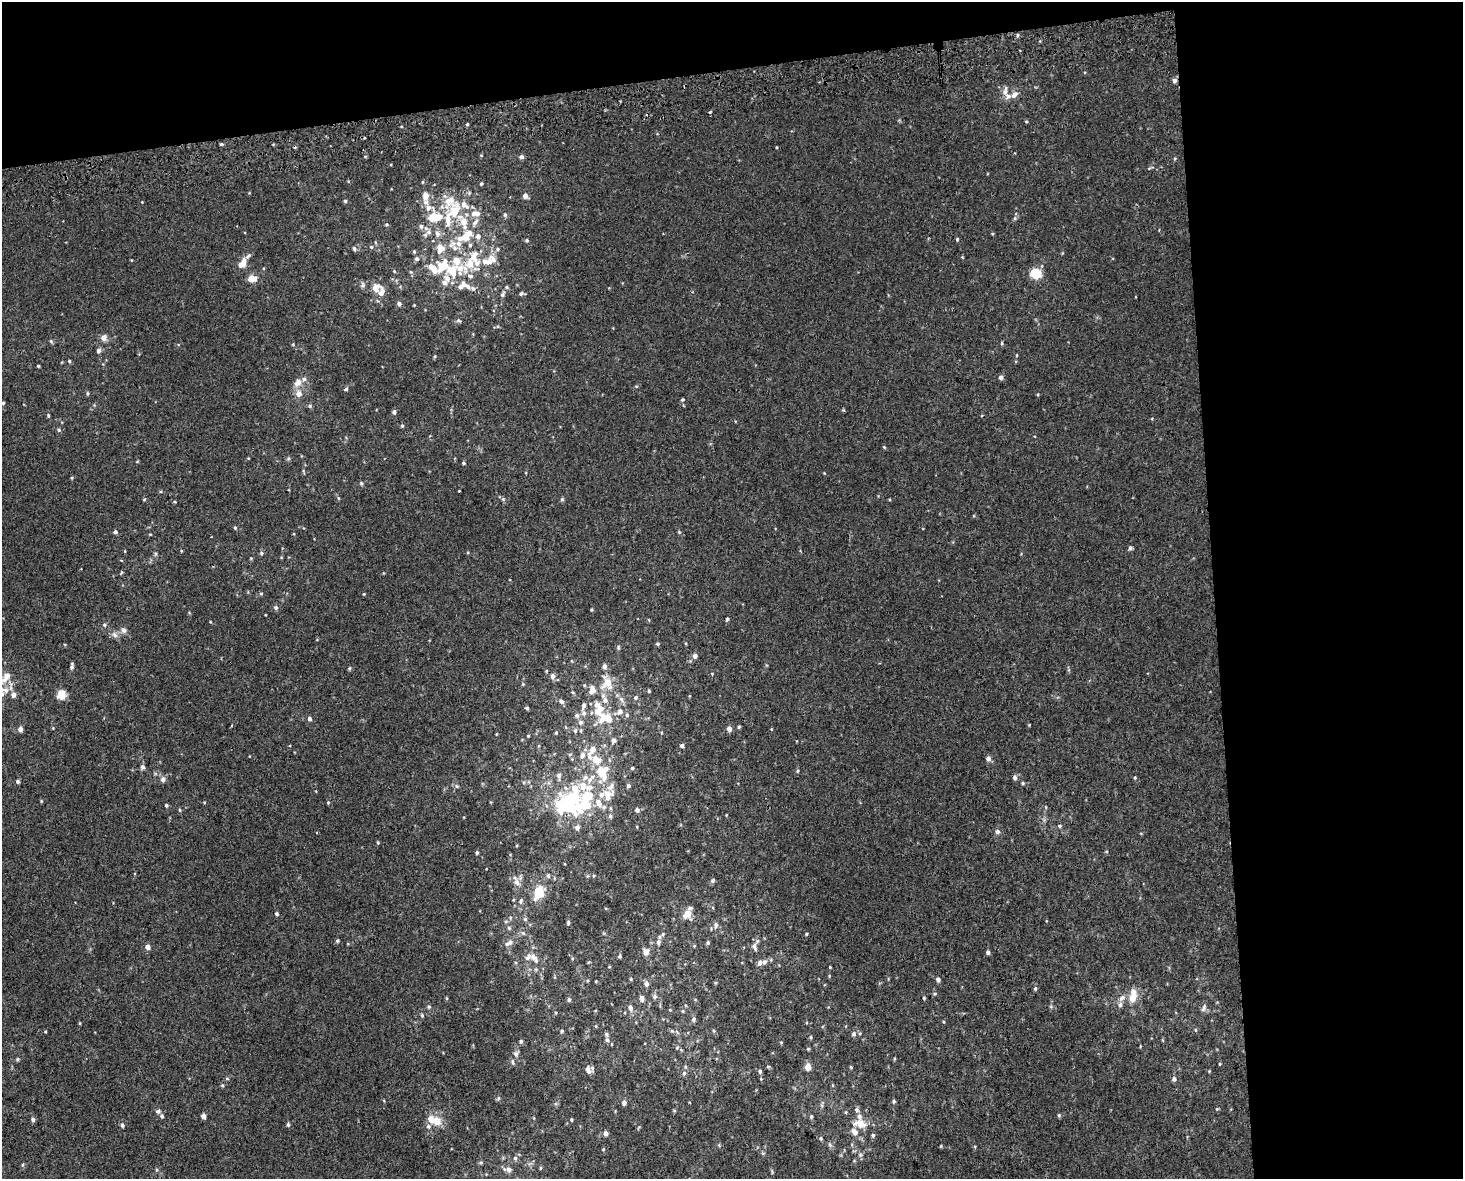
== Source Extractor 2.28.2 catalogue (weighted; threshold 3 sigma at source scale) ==
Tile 3 of 3 x 4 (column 3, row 1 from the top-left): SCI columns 2945-4405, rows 3572-4748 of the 4470 x 4790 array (HDU 1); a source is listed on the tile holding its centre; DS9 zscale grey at full resolution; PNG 1465 x 1181 px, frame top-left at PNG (2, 2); no overlay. Shown black and unused: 23% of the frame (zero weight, under 2 of 3 exposures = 2% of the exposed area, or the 3 px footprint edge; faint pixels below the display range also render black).
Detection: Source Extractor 2.28.2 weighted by HDU 2 'WHT'; one run over the whole footprint, this tile lists its part. Background 0.00318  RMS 0.0056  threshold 0.0251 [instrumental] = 3 sigma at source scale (4.5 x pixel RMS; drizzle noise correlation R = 1.50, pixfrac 1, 0.0396/0.0396 arcsec/px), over >= 5 px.
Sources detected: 313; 3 inside a brighter object's white glare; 3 cosmic-ray / hot-pixel residue — not listed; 59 inside a brighter listed object's ellipse — not listed separately; the other 248 listed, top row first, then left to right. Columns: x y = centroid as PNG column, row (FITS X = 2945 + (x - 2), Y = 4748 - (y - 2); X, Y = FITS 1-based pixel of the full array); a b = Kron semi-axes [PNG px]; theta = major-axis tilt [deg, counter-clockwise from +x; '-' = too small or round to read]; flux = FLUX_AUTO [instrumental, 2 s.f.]
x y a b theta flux
1018 35 5 3 - 0.69
1174 81 5 5 - 1.9
1005 92 14 6 82 2.9
1014 94 10 6 47 2.8
1026 121 4 3 - 0.51
467 124 4 3 - 0.64
221 144 4 3 - 0.76
481 155 4 3 - 0.45
521 157 5 4 - 1.8
481 184 4 3 - 0.66
425 196 7 6 - 4.7
525 196 5 5 - 2.7
345 201 4 4 - 0.83
142 202 3 3 - 0.3
454 211 26 15 70 16
474 214 7 7 - 2.6
505 215 6 5 - 0.97
432 217 11 10 - 6.9
1015 218 6 4 72 0.87
386 224 4 4 - 0.65
421 226 6 6 - 1.4
428 232 8 6 -3 2
437 233 10 6 -66 2
465 237 20 10 44 11
957 239 4 4 - 0.69
527 240 5 4 - 0.7
371 247 5 4 - 0.8
440 248 8 7 - 6.4
354 249 6 4 -85 0.95
414 252 4 4 - 0.72
473 257 20 13 80 11
417 259 6 5 - 1.1
489 261 23 12 37 8
242 264 14 8 55 6
460 268 24 14 -13 12
434 271 6 5 - 3.7
1036 273 5 5 - 38
252 278 12 8 -6 4.3
447 278 11 8 -44 3.7
464 284 10 6 -57 2.1
363 285 8 6 76 1.3
506 287 4 4 - 0.67
375 288 8 7 - 5.1
473 288 7 5 -28 1.4
381 293 13 8 76 4
503 294 8 5 62 1.1
521 294 7 4 0 1.1
399 304 5 5 - 1.6
414 305 3 3 - 0.36
459 321 6 4 -19 0.72
104 338 7 6 - 3
51 341 6 5 - 0.73
1001 343 5 3 - 0.6
99 350 6 6 - 1.5
1017 355 4 3 - 0.43
435 356 5 3 - 0.53
69 361 4 4 - 0.6
38 366 3 3 - 0.52
1001 377 5 5 - 1.6
298 382 11 9 52 3.7
346 389 5 4 - 0.94
87 393 5 3 - 0.6
299 394 7 7 - 3.4
682 399 5 4 - 0.62
3 403 4 4 - 0.68
310 406 5 5 - 0.87
843 410 4 4 - 0.53
394 412 5 4 - 1.3
48 415 4 4 - 0.54
402 426 5 4 - 0.68
59 430 5 5 - 0.93
884 447 5 4 - 0.52
288 459 5 3 - 0.71
463 463 4 4 - 0.61
72 478 5 3 - 0.5
361 483 5 4 - 0.71
459 491 2 2 - 0.32
144 499 4 4 - 0.55
503 499 5 5 - 0.75
562 499 5 5 - 0.79
235 528 5 4 - 0.62
115 532 5 4 - 1.2
679 532 4 4 - 0.52
150 534 3 3 - 0.42
1130 547 6 5 - 1.1
261 553 5 4 - 0.79
155 554 6 3 72 0.68
261 594 5 4 - 0.56
364 594 3 3 - 0.45
276 608 6 5 - 1.1
727 619 4 4 - 0.72
104 625 5 4 - 0.8
124 630 8 7 - 1.8
115 635 9 7 -52 2
658 644 5 4 - 0.75
618 647 6 4 73 0.74
695 656 5 5 - 2.1
72 666 8 4 84 1.2
349 668 5 4 - 0.62
546 671 5 3 - 0.43
7 676 10 6 61 4.5
552 676 6 5 - 2
607 683 17 13 -80 9.6
6 690 11 9 -8 3.9
592 690 10 7 76 4
649 691 4 4 - 0.7
573 693 5 3 - 0.52
61 694 9 7 81 7.2
636 698 6 4 56 0.89
621 699 8 6 -63 2
561 701 7 6 - 1.7
584 706 8 5 78 1.8
527 708 4 4 - 0.88
601 708 22 9 -47 7.6
620 711 9 7 25 2.6
584 713 7 7 - 1.7
627 715 6 5 - 0.93
577 716 6 6 - 1.5
309 719 5 4 - 1.4
580 722 7 7 - 1.5
739 727 4 3 - 0.67
20 729 5 5 - 2.5
729 729 5 5 - 2.4
581 730 5 4 - 0.69
575 731 6 5 - 1
556 733 5 4 - 0.64
528 736 4 3 - 0.46
613 740 8 6 73 1.4
682 746 4 4 - 1.6
592 750 20 7 63 6.2
988 759 5 5 - 2.3
142 767 6 6 - 1.4
632 768 4 4 - 0.76
797 771 5 3 - 0.56
602 773 22 10 -68 13
559 775 8 5 -87 1.9
592 777 8 7 - 2.5
1135 777 4 4 - 0.51
1015 778 6 5 - 1.3
163 779 7 6 - 1.8
18 781 4 4 - 1.1
1023 783 4 4 - 0.6
628 786 5 5 - 1.1
589 787 10 7 4 3.5
608 795 18 14 37 8
41 801 5 3 - 0.49
328 802 5 4 - 0.53
566 804 28 26 -4 39
166 805 4 4 - 0.74
180 810 5 3 - 0.53
637 810 6 5 - 1.5
610 816 5 5 - 1.1
1059 826 6 5 - 0.8
577 827 6 6 - 2
997 831 5 5 - 1.5
378 842 4 3 - 0.51
1106 852 4 3 - 0.48
477 853 4 3 - 0.74
548 876 6 4 -63 0.96
713 880 7 5 58 0.96
516 882 8 7 - 2.8
537 895 21 11 32 8.2
688 913 9 6 66 7.5
277 914 5 4 - 0.87
525 919 5 5 - 0.95
568 922 5 4 - 0.97
716 925 8 6 -82 1.6
509 928 5 5 - 0.8
663 934 5 4 - 0.75
806 934 4 4 - 0.51
337 941 4 4 - 0.79
510 942 9 6 78 1.7
658 942 7 6 - 1.7
708 943 5 4 - 0.77
148 947 5 5 - 2.5
754 947 11 6 -69 2.3
646 952 10 8 83 2.4
988 952 4 4 - 1.3
620 956 4 4 - 0.79
534 958 15 8 -48 3.8
760 963 8 6 46 1.9
830 967 3 3 - 0.44
631 979 5 3 - 0.49
938 979 5 4 - 1.7
596 981 3 3 - 0.38
646 984 6 5 - 1.8
1035 988 6 4 87 0.88
655 996 6 6 - 1.2
1133 997 13 9 63 6
642 998 5 5 - 2.7
924 998 4 3 - 0.56
1122 998 10 7 45 2.4
569 1000 5 5 - 1.1
429 1007 5 4 - 0.74
1204 1007 11 5 70 1.6
630 1008 9 6 -73 2
670 1010 4 3 - 0.4
422 1015 5 4 - 0.77
694 1019 6 5 - 1.1
562 1031 5 4 - 0.7
672 1031 5 4 - 0.74
714 1031 6 4 -72 0.71
606 1034 6 5 - 0.86
854 1034 6 5 - 1.2
811 1037 5 3 - 0.54
607 1040 6 5 - 1.4
521 1041 6 4 77 0.93
781 1042 5 3 - 0.45
808 1049 4 4 - 0.58
516 1054 7 6 - 1.7
17 1059 5 4 - 0.7
894 1059 5 3 - 0.49
512 1062 9 4 -80 1
1219 1064 4 3 - 0.52
808 1067 5 5 - 5.9
851 1067 4 3 - 0.51
588 1070 9 6 -68 2.6
760 1071 5 5 - 0.98
684 1073 5 5 - 1.2
227 1078 5 3 - 0.56
1174 1079 6 5 - 1.4
222 1085 5 4 - 0.56
498 1098 6 4 90 0.77
894 1101 4 4 - 0.84
624 1103 5 5 - 2.1
158 1111 6 5 - 1.2
674 1111 5 3 - 0.52
1059 1115 5 4 - 0.64
162 1116 6 5 - 1
203 1116 4 4 - 2.8
811 1116 5 4 - 0.72
859 1116 8 7 - 1.8
33 1119 5 5 - 1.2
571 1120 4 3 - 0.55
436 1121 9 8 - 6.3
288 1124 5 4 - 0.93
860 1124 10 7 -9 8.4
122 1125 5 4 - 1.1
428 1126 6 5 - 1.1
854 1132 10 7 -49 3.4
605 1133 5 4 - 2.3
873 1135 6 5 - 0.89
821 1138 5 4 - 0.7
860 1155 6 5 - 1
515 1158 5 5 - 1.1
481 1162 5 3 - 0.67
540 1168 5 3 - 0.52
509 1170 7 6 - 1.7
Overlapping masked pixels (flux is a lower limit): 1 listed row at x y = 1174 81
Isophote crosses this tile's border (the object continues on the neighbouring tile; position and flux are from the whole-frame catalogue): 1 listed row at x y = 6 690